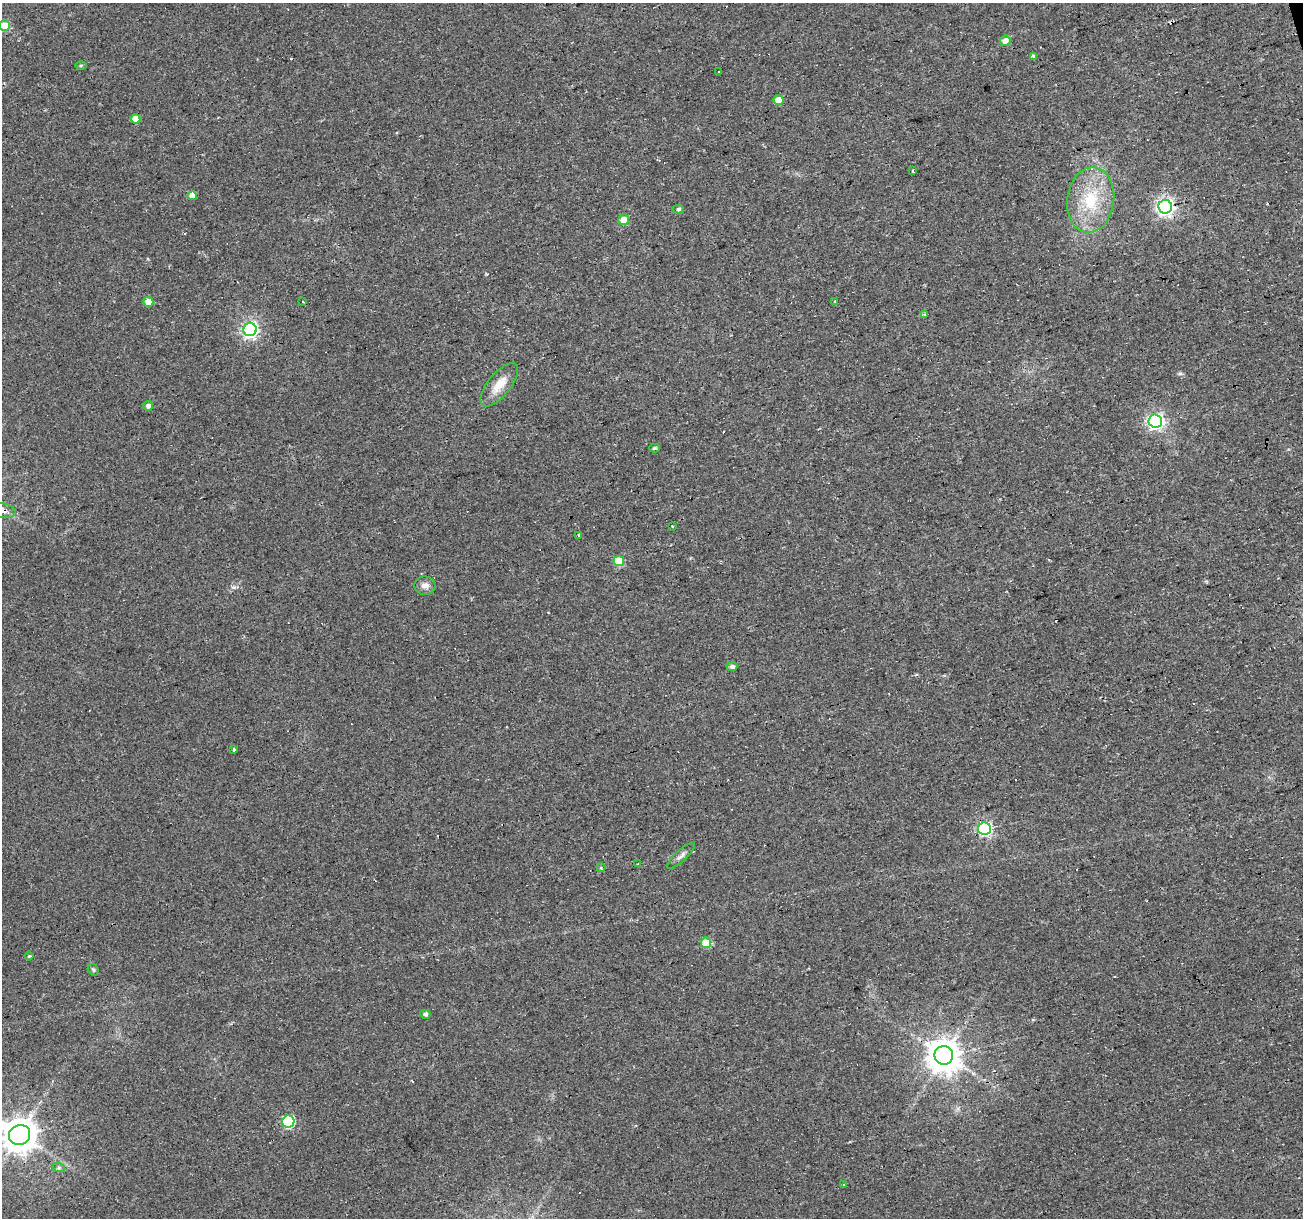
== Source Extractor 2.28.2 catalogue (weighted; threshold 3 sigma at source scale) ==
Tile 10 of 4 x 4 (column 2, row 3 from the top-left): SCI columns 1302-2602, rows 1264-2479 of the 5204 x 5007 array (HDU 1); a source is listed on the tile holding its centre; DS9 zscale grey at full resolution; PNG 1305 x 1220 px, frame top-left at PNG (2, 3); each listed source drawn as its Kron ellipse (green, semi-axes under 4 px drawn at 4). Shown black and unused: <1% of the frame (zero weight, under 2 of 3 exposures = <1% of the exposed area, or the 3 px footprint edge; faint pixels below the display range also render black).
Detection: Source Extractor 2.28.2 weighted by HDU 2 'WHT'; one run over the whole footprint, this tile lists its part. Background 0.0333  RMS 0.0067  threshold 0.0302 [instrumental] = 3 sigma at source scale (4.5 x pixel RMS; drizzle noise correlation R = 1.50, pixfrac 1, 0.0396/0.0396 arcsec/px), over >= 5 px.
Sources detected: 54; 12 cosmic-ray / hot-pixel residue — neither listed nor drawn; the other 42 listed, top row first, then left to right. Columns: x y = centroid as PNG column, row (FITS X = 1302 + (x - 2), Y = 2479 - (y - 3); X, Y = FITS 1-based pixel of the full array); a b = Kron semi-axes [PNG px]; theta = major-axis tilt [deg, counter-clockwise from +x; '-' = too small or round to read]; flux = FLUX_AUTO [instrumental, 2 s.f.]
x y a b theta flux
5 26 5 5 - 19
1005 41 5 5 - 7
1033 57 4 3 - 6.5
81 65 5 4 - 0.87
719 72 3 3 - 2.3
779 100 5 5 - 10
135 119 5 5 - 7.9
913 171 3 3 - 5.5
192 196 5 4 - 7.6
1090 200 33 23 82 36
1165 207 7 6 - 240
678 209 5 4 - 1.2
624 220 5 5 - 9.9
834 301 3 3 - 1.4
148 302 5 5 - 10
303 302 2 2 - 0.72
925 315 4 3 - 1.2
250 330 6 6 - 200
499 385 26 11 51 11
148 406 5 5 - 2.3
1155 421 7 6 - 200
654 448 5 4 - 1.3
3 511 13 7 -9 4
672 527 3 3 - 3.6
578 535 3 3 - 2
619 561 5 5 - 19
425 586 11 9 -6 3.9
732 667 5 4 - 2.4
234 749 3 3 - 2.8
984 829 6 6 - 120
681 856 18 5 42 3
638 864 4 3 - 0.57
601 868 4 3 - 0.79
706 943 5 5 - 25
29 956 4 4 - 0.84
93 970 6 5 - 1.2
425 1014 5 4 - 1.8
944 1055 9 9 - 1400
288 1122 6 6 - 69
19 1135 11 10 - 1400
59 1168 6 4 -18 1.3
844 1185 4 3 - 3.8
Overlapping masked pixels (flux is a lower limit): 4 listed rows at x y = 5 26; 1165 207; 250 330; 3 511
Isophote crosses this tile's border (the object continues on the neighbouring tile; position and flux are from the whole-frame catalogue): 3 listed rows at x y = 5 26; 3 511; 19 1135